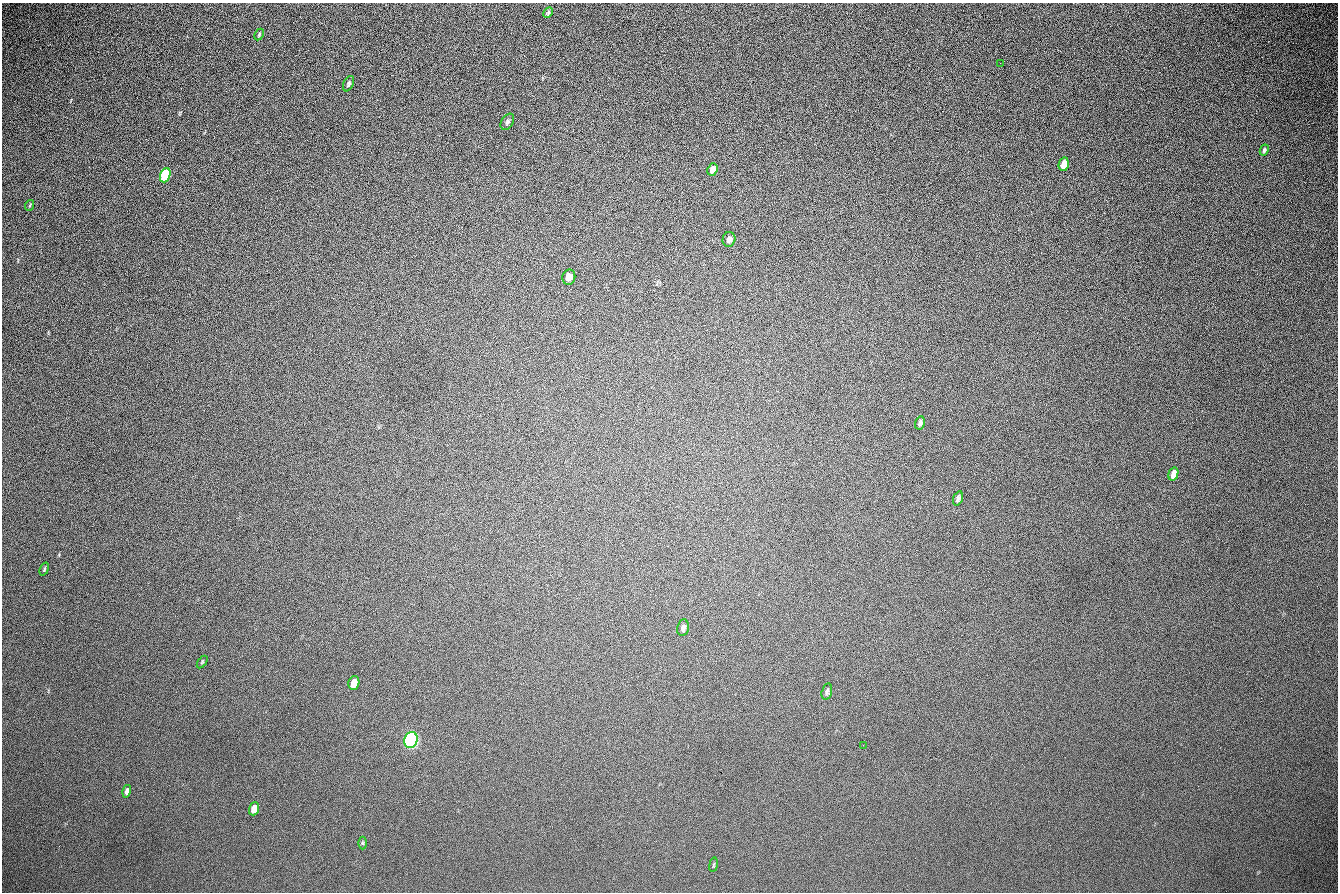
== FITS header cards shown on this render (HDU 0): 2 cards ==
NAXIS1  =                 1336 / length of data axis 1
NAXIS2  =                  890 / length of data axis 2

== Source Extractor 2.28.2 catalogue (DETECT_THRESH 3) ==
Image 1336 x 890 px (HDU 0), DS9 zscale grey, 1 PNG px = 1 image px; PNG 1340 x 894 px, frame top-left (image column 1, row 890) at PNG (2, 3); each listed source drawn as its Kron ellipse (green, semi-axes under 4 px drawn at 4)
Background 266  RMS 23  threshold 67.6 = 3 sigma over >= 5 px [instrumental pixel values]
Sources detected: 26; all 26 listed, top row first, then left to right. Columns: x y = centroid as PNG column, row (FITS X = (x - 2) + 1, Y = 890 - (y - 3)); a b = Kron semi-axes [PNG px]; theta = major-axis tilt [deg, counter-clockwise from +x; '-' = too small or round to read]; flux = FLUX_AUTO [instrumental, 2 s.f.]
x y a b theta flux
548 13 6 4 63 2300
259 34 6 4 64 1800
1000 63 2 2 - 780
348 84 8 5 64 3000
507 122 9 6 59 3700
1264 150 6 4 63 2500
1064 164 7 5 76 16000
712 169 6 5 - 7100
165 175 7 5 70 140000
30 205 5 3 - 1400
729 239 7 6 - 5200
569 277 7 6 - 9500
920 423 7 5 77 4700
1173 474 7 4 76 13000
958 498 7 4 70 4900
44 569 7 4 69 2000
683 628 8 6 79 4300
202 662 7 3 54 1700
354 683 7 5 75 16000
827 691 8 5 74 3800
411 740 8 6 72 640000
863 745 2 2 - 2600
127 791 6 4 75 5300
254 809 7 5 71 18000
363 843 6 4 -90 1800
714 865 7 3 81 1800